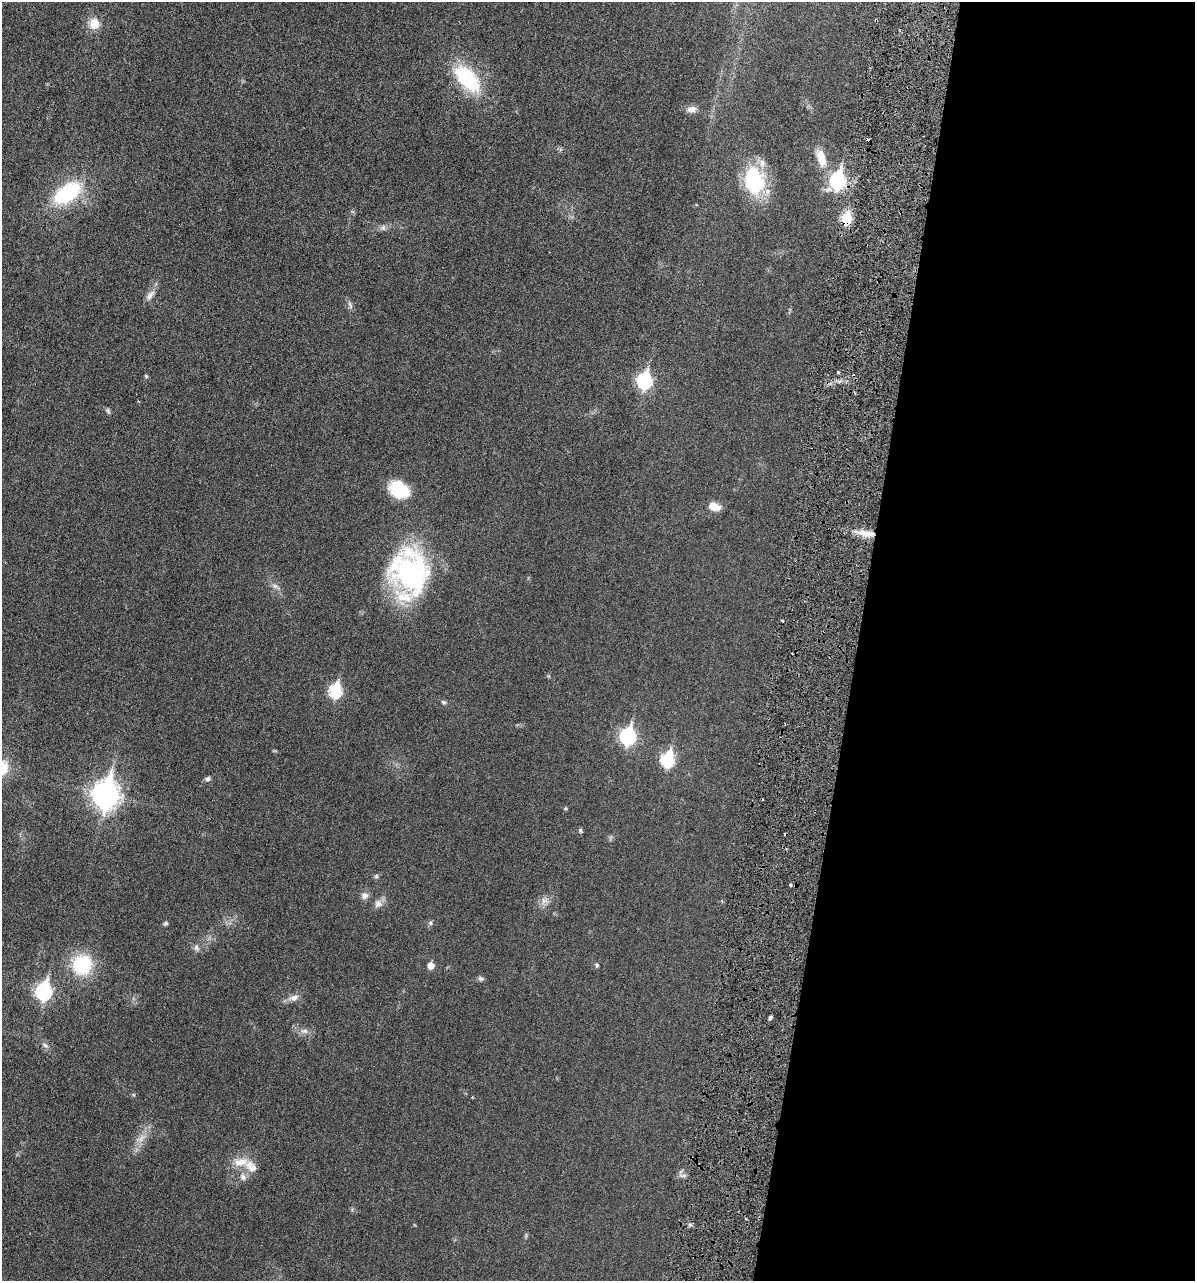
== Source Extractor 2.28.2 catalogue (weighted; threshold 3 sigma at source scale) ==
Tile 12 of 4 x 4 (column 4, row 3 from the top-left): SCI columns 3718-4910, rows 1328-2606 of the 5153 x 5187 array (HDU 1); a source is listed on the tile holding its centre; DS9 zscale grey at full resolution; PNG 1197 x 1283 px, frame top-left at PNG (2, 2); no overlay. Shown black and unused: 28% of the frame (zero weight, under 3 of 6 exposures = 1% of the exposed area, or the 3 px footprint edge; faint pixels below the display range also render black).
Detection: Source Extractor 2.28.2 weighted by HDU 2 'WHT'; one run over the whole footprint, this tile lists its part. Background 0.0305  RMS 0.0046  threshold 0.0186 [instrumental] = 3 sigma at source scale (4.09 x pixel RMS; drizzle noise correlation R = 1.36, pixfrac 0.8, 0.05/0.05 arcsec/px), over >= 5 px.
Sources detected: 54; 1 cosmic-ray / hot-pixel residue — not listed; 2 inside a brighter listed object's ellipse — not listed separately; the other 51 listed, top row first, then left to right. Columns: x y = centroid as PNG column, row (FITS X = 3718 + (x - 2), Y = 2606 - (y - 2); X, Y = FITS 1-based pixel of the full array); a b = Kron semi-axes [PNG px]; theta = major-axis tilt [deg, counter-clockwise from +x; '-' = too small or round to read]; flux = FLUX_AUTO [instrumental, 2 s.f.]
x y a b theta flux
876 20 3 3 - 0.54
94 23 11 10 - 5.9
467 78 39 21 -47 27
692 109 12 8 6 2.4
821 158 26 11 -70 6.5
838 180 9 7 81 71
754 181 34 24 -80 26
67 193 25 13 35 37
846 218 7 5 80 27
383 227 8 7 - 1.3
150 296 18 7 54 2.5
350 305 11 5 -69 1.2
838 372 3 3 - 0.53
146 376 4 4 - 0.56
645 380 8 7 - 63
108 411 9 4 -64 0.74
399 490 24 17 -31 14
714 506 12 7 -17 5.4
866 533 25 8 -7 5.6
409 573 48 36 -86 81
275 586 12 6 -30 1.6
783 621 4 2 - 0.32
335 690 8 6 81 44
444 702 7 5 -19 0.77
628 736 8 7 - 81
667 760 8 6 78 44
208 779 8 6 14 1
106 795 12 9 81 350
565 808 5 4 - 0.47
580 830 5 4 - 0.8
376 876 6 5 - 0.73
790 885 4 3 - 0.59
364 896 10 9 - 1.9
544 901 11 6 86 1.9
378 903 11 9 58 2.3
166 923 6 5 - 0.66
430 923 6 5 - 0.72
196 947 9 6 -69 1.3
82 965 18 16 58 26
431 965 5 5 - 4.6
597 965 6 5 - 0.71
481 979 8 6 -10 0.95
44 991 9 7 78 85
294 998 13 8 15 2.4
770 1017 4 4 - 0.91
304 1031 11 7 -2 1.9
45 1045 8 6 -43 1.1
141 1138 11 6 52 2.5
241 1162 21 11 7 5.6
683 1176 9 4 9 1.1
243 1177 10 8 -56 1.9
Overlapping masked pixels (flux is a lower limit): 3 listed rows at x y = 876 20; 846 218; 866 533